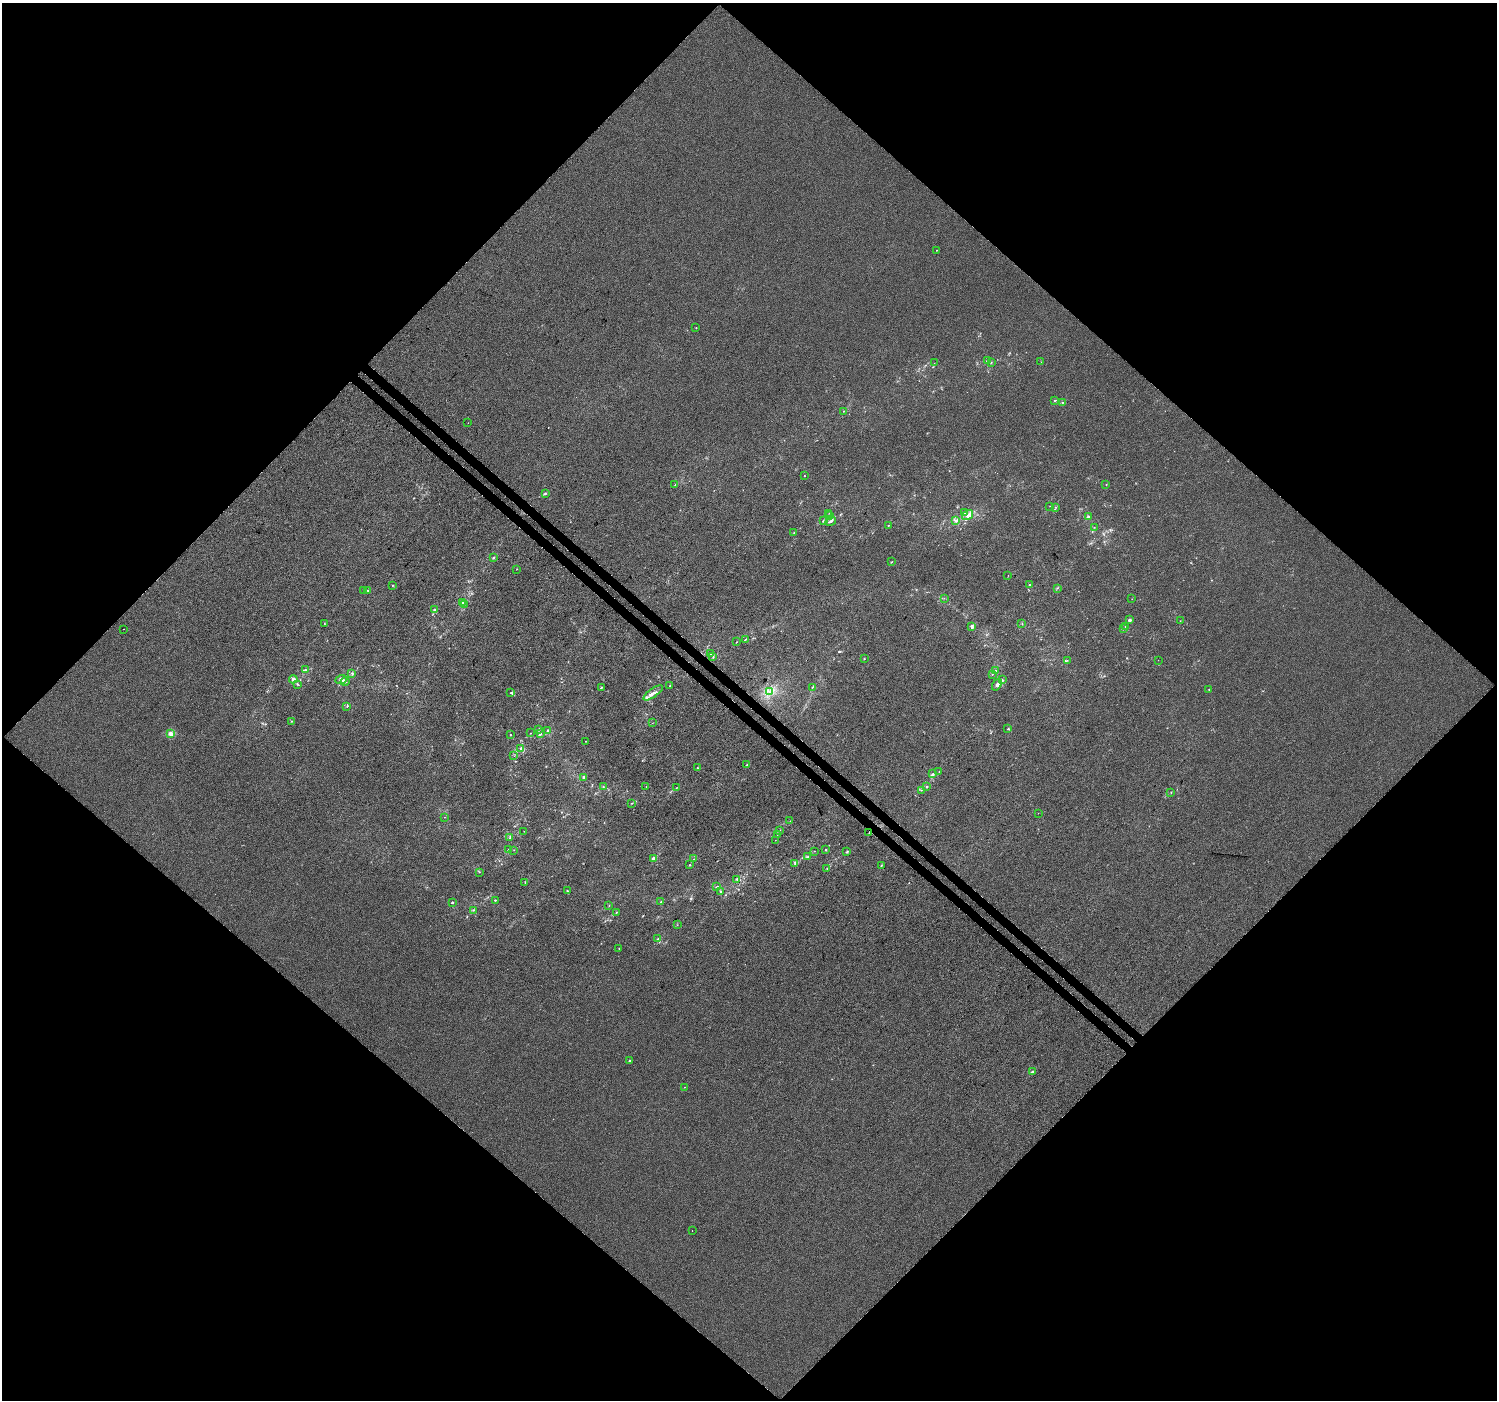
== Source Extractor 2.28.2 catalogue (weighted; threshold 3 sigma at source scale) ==
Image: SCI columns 48-6026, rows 273-5863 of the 6066 x 6071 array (HDU 1 of 3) = the unmasked area's bounding box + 8 px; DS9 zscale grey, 4 x 4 block average (1 PNG px = mean of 4 x 4 image px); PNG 1499 x 1402 px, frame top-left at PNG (2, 3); each listed source drawn as its Kron ellipse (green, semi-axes under 4 px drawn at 4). Shown black and unused: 51% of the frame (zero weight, under 3 of 4 exposures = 5% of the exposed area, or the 3 px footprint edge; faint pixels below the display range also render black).
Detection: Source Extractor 2.28.2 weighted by HDU 2 'WHT'. Background -2.03e-04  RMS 0.0047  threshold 0.021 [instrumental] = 3 sigma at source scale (4.5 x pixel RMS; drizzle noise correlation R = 1.50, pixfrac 1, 0.0396/0.0396 arcsec/px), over >= 5 px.
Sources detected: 147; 1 too faint to see at this stretch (4 x 4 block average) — neither listed nor drawn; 3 coinciding with a brighter row at this scale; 5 inside a brighter listed object's ellipse — not listed separately; the other 138 listed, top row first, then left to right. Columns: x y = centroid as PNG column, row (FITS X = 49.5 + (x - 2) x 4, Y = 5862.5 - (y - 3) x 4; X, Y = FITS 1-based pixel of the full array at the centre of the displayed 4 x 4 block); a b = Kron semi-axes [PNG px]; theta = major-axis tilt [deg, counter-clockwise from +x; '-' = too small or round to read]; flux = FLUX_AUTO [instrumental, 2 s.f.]
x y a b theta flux
937 250 2 2 - 1.7
696 327 2 2 - 1.2
987 361 3 2 - 6.3
991 362 2 2 - 0.63
1041 362 2 2 - 0.44
934 363 2 2 - 0.76
1055 400 2 2 - 1.7
1062 402 2 2 - 2
843 411 2 2 - 1
468 423 2 2 - 0.54
804 476 2 2 - 1.3
675 485 2 2 - 1
1106 485 2 2 - 0.66
545 493 3 2 - 2.1
1050 506 2 2 - 0.75
1056 507 2 2 - 0.93
964 512 2 2 - 1.1
829 513 2 2 - 0.79
968 515 6 3 32 9.3
829 516 2 2 - 1.3
1088 517 3 2 - 4.4
823 521 3 2 - 2.3
831 521 5 2 - 5.4
956 521 4 2 - 4.2
888 525 2 2 - 1.1
1094 527 2 2 - 0.77
794 532 2 2 - 0.99
493 558 2 2 - 2.5
891 562 3 2 - 1.6
517 569 2 2 - 1.1
1008 575 2 2 - 0.52
392 585 2 2 - 1.3
1029 585 2 2 - 5.2
1057 588 3 2 - 1.1
368 590 2 2 - 0.91
364 591 2 2 - 0.83
944 598 2 2 - 0.8
1132 599 2 2 - 0.47
462 603 2 2 - 2.5
464 604 2 2 - 1.8
435 610 4 3 - 4.1
1129 620 2 2 - 6.1
1180 621 2 2 - 0.77
324 623 2 2 - 0.78
1022 624 2 2 - 0.7
972 627 4 2 - 3.6
1126 627 3 2 - 4.1
124 629 2 2 - 0.65
1123 629 2 2 - 1.9
746 639 2 2 - 1.4
737 642 2 2 - 0.68
711 654 3 2 - 2.8
713 656 2 2 - 0.87
864 659 2 2 - 0.64
1067 660 2 2 - 0.82
1158 660 2 2 - 0.57
305 670 2 2 - 2.2
996 671 3 2 - 2.6
352 673 2 2 - 1.2
992 674 2 2 - 1.3
293 679 4 3 - 10
341 680 6 4 20 12
1002 680 3 2 - 3.6
345 682 4 2 - 3
298 684 2 2 - 1.1
670 685 2 2 - 1.2
997 685 6 4 58 11
601 687 2 2 - 2.2
812 687 2 2 - 1.4
1209 690 2 2 - 1.1
770 691 3 2 - 3.7
511 692 2 2 - 1.6
653 693 11 2 36 13
347 706 2 2 - 1.4
292 721 2 2 - 1.8
652 723 2 2 - 0.68
1008 729 2 2 - 2.1
539 730 3 2 - 2.4
548 730 2 2 - 3.2
530 733 2 2 - 1.2
171 734 2 2 - 54
540 734 4 2 - 2.8
510 735 2 2 - 4.3
586 741 2 2 - 0.99
521 749 2 2 - 5.2
514 756 2 2 - 0.4
746 765 2 2 - 1.6
697 768 2 2 - 2.7
939 771 2 2 - 0.79
933 774 2 2 - 1.7
583 777 3 2 - 3.3
603 787 2 2 - 1.5
646 787 2 2 - 0.51
927 787 2 2 - 2.8
676 788 2 2 - 0.75
921 790 2 2 - 0.93
1171 792 2 2 - 1.3
632 803 2 2 - 1.3
1038 813 2 2 - 0.46
445 817 2 2 - 0.73
790 821 2 2 - 0.63
779 830 2 2 - 2
524 831 2 2 - 0.79
869 832 2 2 - 1.2
777 835 2 2 - 0.51
510 838 2 2 - 1.5
775 840 2 2 - 0.52
508 849 2 2 - 0.99
514 850 2 2 - 0.87
825 850 2 2 - 1.9
814 851 2 2 - 0.66
847 851 3 2 - 2.3
808 856 3 2 - 2.8
654 858 4 2 - 7.8
694 859 2 2 - 0.53
795 864 3 2 - 2
690 865 3 2 - 2.1
881 865 2 2 - 2.1
827 868 2 2 - 0.75
479 872 2 2 - 0.75
737 879 2 2 - 1.9
525 883 2 2 - 1.3
717 887 3 2 - 2.4
567 891 2 2 - 2.1
721 892 3 2 - 2.6
495 900 2 2 - 2.1
452 902 2 2 - 2.7
661 902 2 2 - 2.2
609 905 2 2 - 0.79
473 910 3 2 - 1.8
616 912 2 2 - 1.2
677 925 2 2 - 0.59
658 939 3 2 - 1.9
619 948 2 2 - 1.8
629 1061 2 2 - 4.5
1032 1072 2 2 - 19
684 1087 2 2 - 0.91
692 1231 2 2 - 0.47
Overlapping masked pixels (flux is a lower limit): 1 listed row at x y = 869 832
Diffuse or blended objects may show on this block-average render without a row.